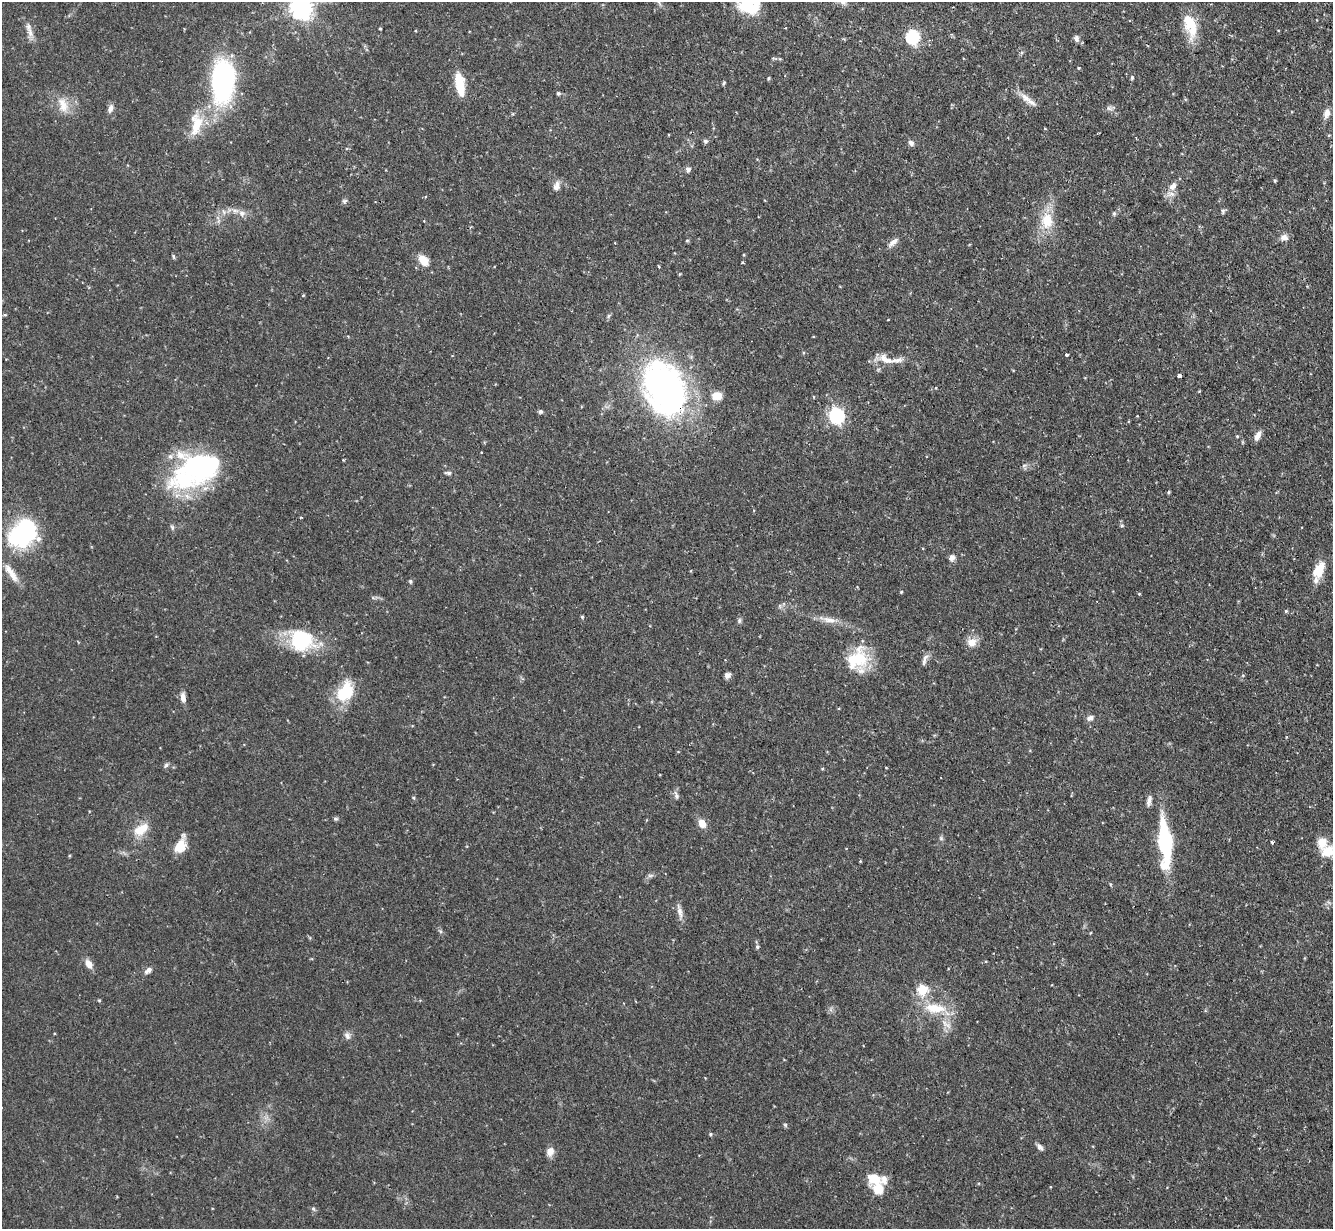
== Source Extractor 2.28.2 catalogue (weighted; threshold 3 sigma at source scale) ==
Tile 10 of 4 x 4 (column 2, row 3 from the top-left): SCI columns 1369-2699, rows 1400-2626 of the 5400 x 5380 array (HDU 1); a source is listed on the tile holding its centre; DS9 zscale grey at full resolution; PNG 1335 x 1231 px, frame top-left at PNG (2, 2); no overlay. Shown black and unused: <1% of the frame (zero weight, under 2 of 3 exposures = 4% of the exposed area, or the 3 px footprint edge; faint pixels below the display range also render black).
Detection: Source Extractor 2.28.2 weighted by HDU 2 'WHT'; one run over the whole footprint, this tile lists its part. Background 0.0818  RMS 0.0055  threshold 0.025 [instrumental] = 3 sigma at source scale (4.5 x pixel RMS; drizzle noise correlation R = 1.50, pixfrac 1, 0.05/0.05 arcsec/px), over >= 5 px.
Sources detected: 111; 1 inside a brighter object's white glare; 2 cosmic-ray / hot-pixel residue — not listed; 6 inside a brighter listed object's ellipse — not listed separately; the other 102 listed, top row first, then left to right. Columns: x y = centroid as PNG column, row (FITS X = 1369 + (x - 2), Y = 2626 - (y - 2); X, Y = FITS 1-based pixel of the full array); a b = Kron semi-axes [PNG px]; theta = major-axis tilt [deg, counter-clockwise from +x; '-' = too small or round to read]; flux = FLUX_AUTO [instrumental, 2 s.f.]
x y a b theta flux
746 3 29 24 81 25
301 8 8 7 - 370
1190 25 31 13 -73 14
380 28 4 2 - 0.46
30 33 14 6 -77 3.3
913 37 6 6 - 88
1076 38 9 6 -75 1.7
1079 68 4 3 - 0.51
768 78 4 3 - 0.65
1132 78 5 4 - 0.8
223 82 36 19 86 110
724 83 6 4 60 0.66
460 84 26 9 -81 14
558 93 5 4 - 0.97
1025 97 22 7 -43 5.1
63 105 22 11 -74 7.5
110 109 12 6 70 2.2
1109 109 9 4 -9 1.4
1327 113 12 7 73 3
196 124 33 15 84 13
705 141 5 5 - 1.4
911 143 7 6 - 1.9
688 169 6 5 - 1.9
1275 180 4 3 - 0.63
556 186 13 8 76 3
1173 186 12 8 53 4.1
344 201 7 5 15 1.1
1223 211 6 5 - 0.93
242 213 9 8 - 2.8
1114 213 6 5 - 0.93
1047 221 22 16 -89 13
1284 237 11 8 -8 2.7
687 240 5 3 - 0.5
893 242 13 6 41 2.9
615 243 2 2 - 0.46
173 256 6 4 -82 0.74
423 260 13 8 -52 8
742 263 3 3 - 0.67
659 266 4 2 - 0.59
303 296 5 3 - 0.43
5 315 5 3 - 0.55
1066 355 3 3 - 2.8
886 360 21 9 -28 5.8
1179 376 4 4 - 2.3
664 388 53 38 -68 190
717 396 9 8 - 7.4
540 411 5 5 - 1.2
836 415 7 6 - 130
1237 436 4 4 - 0.52
1257 436 12 6 59 3.3
481 452 3 2 - 0.64
1024 465 7 4 19 0.95
197 469 56 31 26 99
448 473 9 4 -6 1.2
1169 492 4 3 - 0.68
1122 526 5 4 - 0.71
23 533 35 25 47 55
952 558 8 7 - 2.3
1319 570 24 12 63 9.8
12 575 22 9 -57 6.2
410 581 5 5 - 0.82
901 592 4 4 - 0.49
1139 594 4 3 - 0.49
1286 611 5 4 - 0.62
582 617 5 4 - 0.63
829 620 22 7 -10 5.3
739 621 8 5 84 1.1
301 640 27 24 -28 34
971 642 13 12 - 5
857 659 33 24 52 23
924 662 11 6 77 2
727 675 8 6 37 1.9
345 692 22 15 59 22
183 697 12 6 -85 2.9
1090 718 8 6 24 2.1
166 765 7 5 61 1.2
676 796 11 6 -72 1.7
1149 801 15 5 74 2.1
336 819 6 5 - 0.87
702 823 9 7 -62 5.6
141 829 23 13 34 9.1
941 838 6 5 - 0.88
1165 842 41 11 -84 52
1272 842 3 3 - 0.74
180 846 19 10 68 9.3
1328 851 15 12 24 11
860 861 4 3 - 0.4
650 875 9 4 8 1.2
1110 884 5 3 - 0.49
680 912 16 7 -76 3.1
757 947 5 5 - 0.99
89 964 10 7 -59 4.1
148 970 10 6 40 2.3
922 990 6 6 - 25
935 1008 32 13 -5 15
347 1036 10 7 -60 2.1
785 1125 6 5 - 0.77
710 1134 5 4 - 0.67
1040 1147 10 6 -51 1.8
550 1152 11 9 73 3.5
874 1178 18 13 -18 8.4
313 1209 6 5 - 0.92
Overlapping masked pixels (flux is a lower limit): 1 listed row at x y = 664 388
Isophote crosses this tile's border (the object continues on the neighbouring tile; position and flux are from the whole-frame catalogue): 4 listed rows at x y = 746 3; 301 8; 1190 25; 1328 851